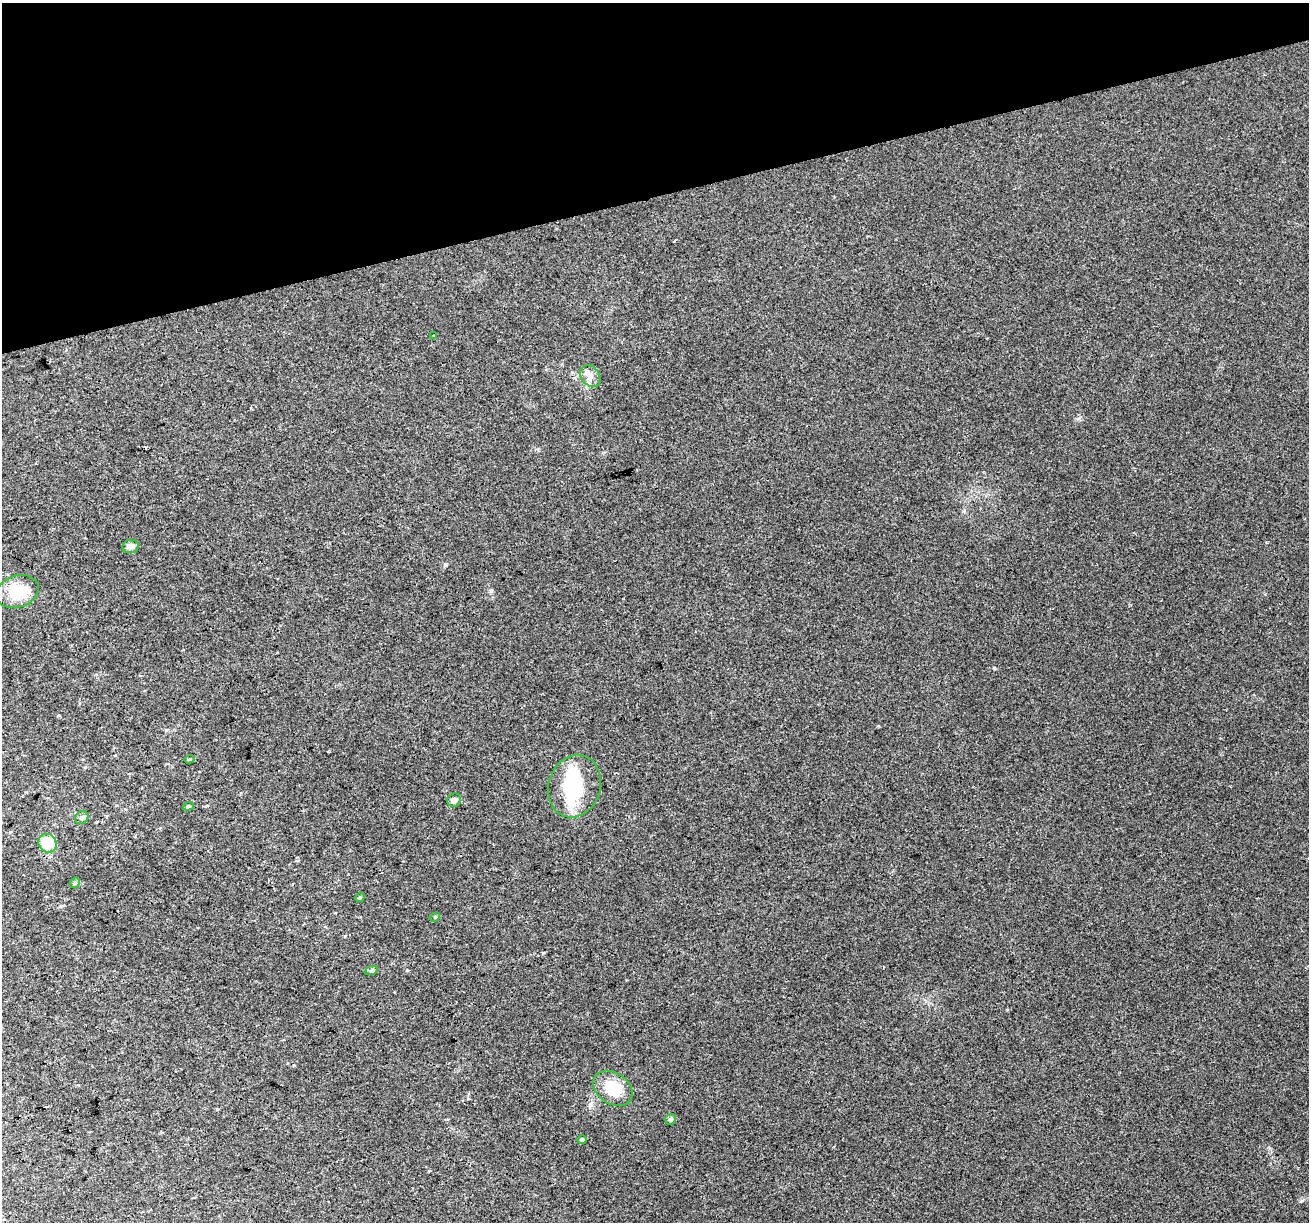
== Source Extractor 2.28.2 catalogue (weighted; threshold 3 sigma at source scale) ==
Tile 3 of 4 x 4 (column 3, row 1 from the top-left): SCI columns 2615-3921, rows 3765-4984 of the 5228 x 5035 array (HDU 1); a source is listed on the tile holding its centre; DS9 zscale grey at full resolution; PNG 1311 x 1224 px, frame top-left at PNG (2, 3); each listed source drawn as its Kron ellipse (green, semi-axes under 4 px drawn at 4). Shown black and unused: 16% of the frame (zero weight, under 2 of 3 exposures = <1% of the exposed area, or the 3 px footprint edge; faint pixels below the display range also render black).
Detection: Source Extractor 2.28.2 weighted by HDU 2 'WHT'; one run over the whole footprint, this tile lists its part. Background 0.0265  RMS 0.0063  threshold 0.0283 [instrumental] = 3 sigma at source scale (4.5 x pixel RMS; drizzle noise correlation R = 1.50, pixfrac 1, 0.0396/0.0396 arcsec/px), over >= 5 px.
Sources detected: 20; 2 inside a brighter object's white glare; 1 cosmic-ray / hot-pixel residue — neither listed nor drawn; the other 17 listed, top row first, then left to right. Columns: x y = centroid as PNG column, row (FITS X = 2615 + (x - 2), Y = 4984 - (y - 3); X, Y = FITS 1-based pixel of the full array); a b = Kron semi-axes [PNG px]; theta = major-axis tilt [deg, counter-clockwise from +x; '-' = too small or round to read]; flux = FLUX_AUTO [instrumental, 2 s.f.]
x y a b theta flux
434 336 3 3 - 1.5
590 376 12 9 -53 4.2
131 546 8 6 12 3.2
17 591 22 16 18 18
189 759 5 4 - 0.76
575 786 32 26 73 36
454 800 7 6 - 3
188 806 5 4 - 0.91
82 817 7 6 - 1.5
47 843 10 8 -49 18
75 883 6 4 41 0.89
360 897 5 4 - 0.68
435 917 5 4 - 0.72
371 971 7 4 19 1.1
613 1088 21 15 -35 18
670 1119 5 5 - 1.5
582 1140 4 4 - 1.2
Unlisted compact peaks at least as high as the median listed source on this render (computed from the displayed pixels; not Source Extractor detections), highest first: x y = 994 668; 491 590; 1079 418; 445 565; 407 970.